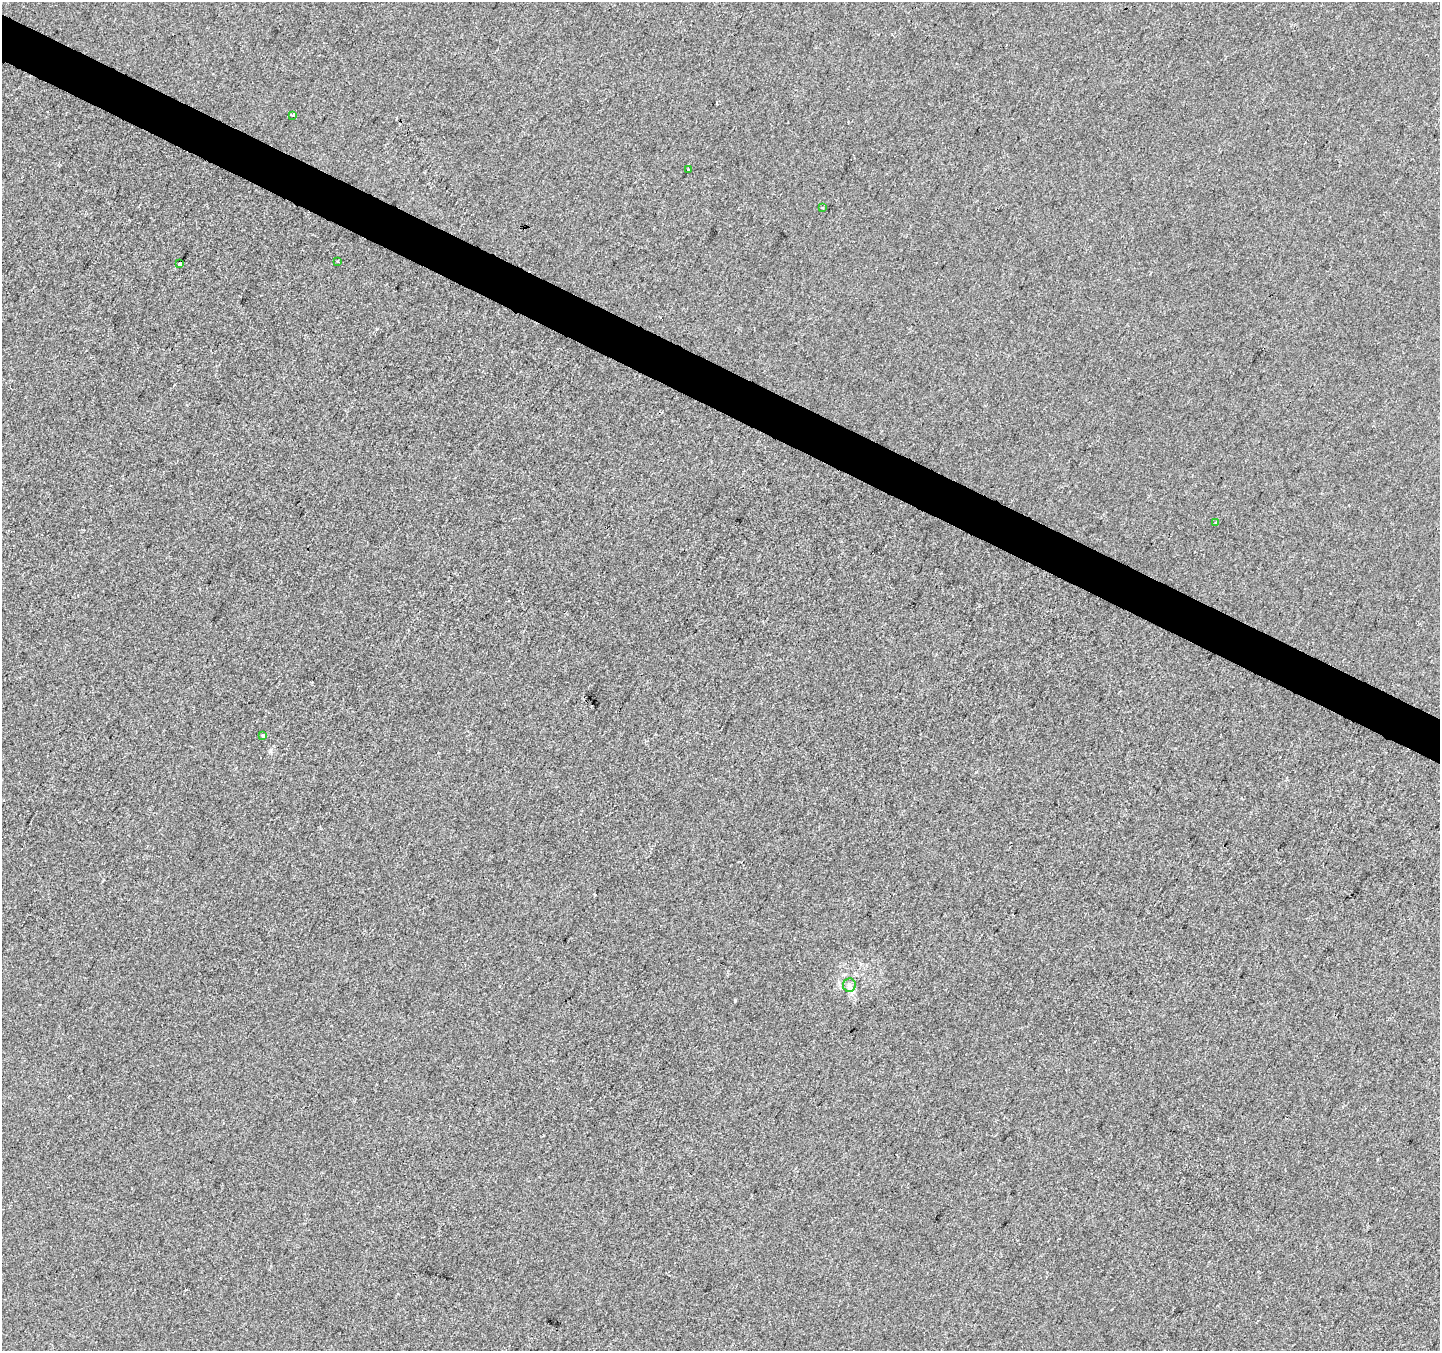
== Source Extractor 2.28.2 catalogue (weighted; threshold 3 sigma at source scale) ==
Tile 11 of 4 x 4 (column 3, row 3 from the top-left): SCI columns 2887-4324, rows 1615-2963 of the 5763 x 5861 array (HDU 1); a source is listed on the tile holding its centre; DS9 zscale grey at full resolution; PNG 1442 x 1353 px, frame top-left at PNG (2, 2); each listed source drawn as its Kron ellipse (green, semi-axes under 4 px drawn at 4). Shown black and unused: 3% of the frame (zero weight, under 2 of 3 exposures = <1% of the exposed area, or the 3 px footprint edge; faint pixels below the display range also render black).
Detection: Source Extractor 2.28.2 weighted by HDU 2 'WHT'; one run over the whole footprint, this tile lists its part. Background 0.00112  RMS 0.0057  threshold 0.0257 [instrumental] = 3 sigma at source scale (4.5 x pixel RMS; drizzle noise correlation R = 1.50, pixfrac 1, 0.0396/0.0396 arcsec/px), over >= 5 px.
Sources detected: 9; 1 cosmic-ray / hot-pixel residue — neither listed nor drawn; the other 8 listed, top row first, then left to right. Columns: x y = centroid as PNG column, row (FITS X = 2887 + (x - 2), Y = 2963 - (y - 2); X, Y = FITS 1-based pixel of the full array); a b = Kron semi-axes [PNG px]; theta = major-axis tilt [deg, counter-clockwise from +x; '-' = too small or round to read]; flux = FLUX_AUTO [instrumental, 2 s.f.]
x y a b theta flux
293 115 4 3 - 2.8
688 169 3 2 - 1.1
822 208 3 2 - 0.41
338 261 3 2 - 0.59
180 264 4 3 - 6.3
1215 522 3 3 - 1.6
263 735 4 3 - 3.6
849 985 7 6 - 1.8